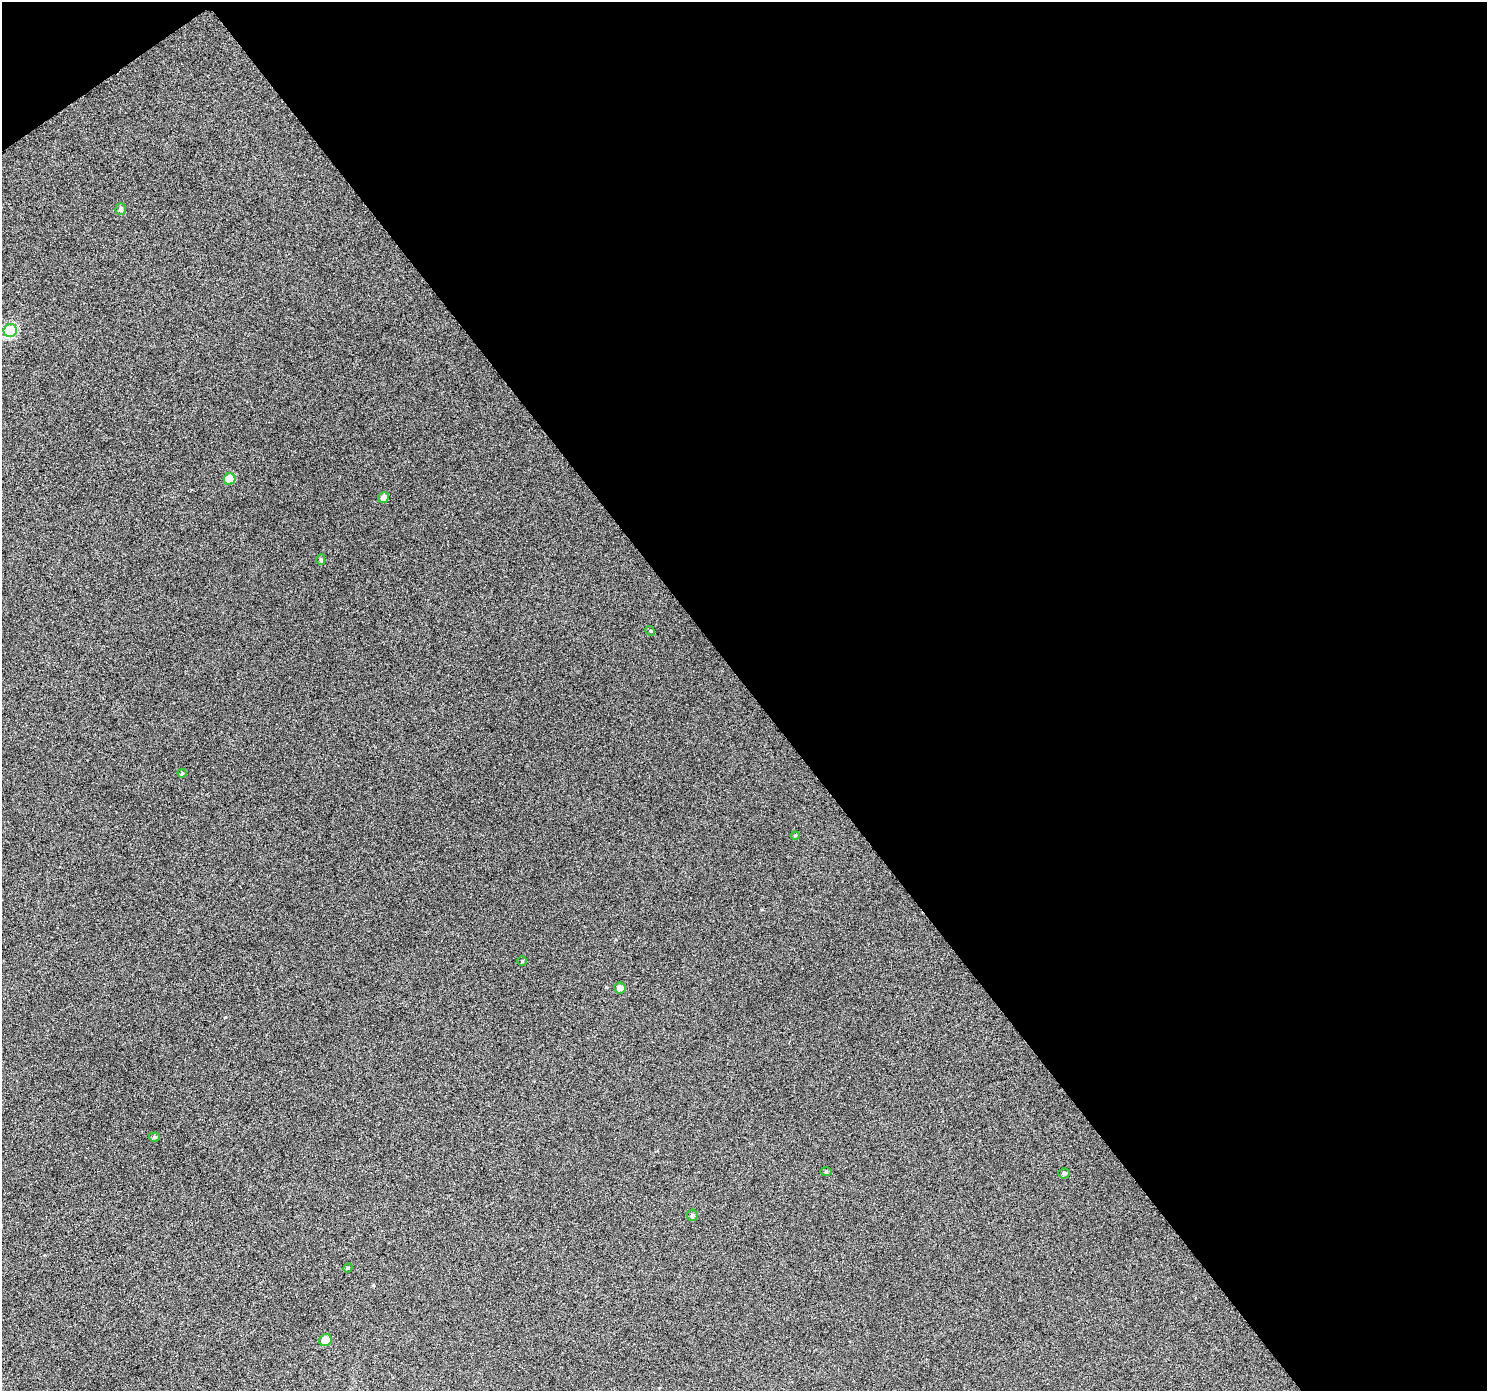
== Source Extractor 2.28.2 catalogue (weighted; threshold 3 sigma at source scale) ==
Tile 2 of 2 x 2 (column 2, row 1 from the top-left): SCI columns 1492-2976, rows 1484-2872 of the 2978 x 2949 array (HDU 1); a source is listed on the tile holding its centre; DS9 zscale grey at full resolution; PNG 1489 x 1393 px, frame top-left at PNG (2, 2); each listed source drawn as its Kron ellipse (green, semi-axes under 4 px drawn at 4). Shown black and unused: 50% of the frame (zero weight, under 4 of 7 exposures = <1% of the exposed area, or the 3 px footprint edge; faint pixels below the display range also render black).
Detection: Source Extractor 2.28.2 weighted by HDU 2 'WHT'; one run over the whole footprint, this tile lists its part. Background 0.0246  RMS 0.0061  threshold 0.025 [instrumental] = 3 sigma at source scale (4.09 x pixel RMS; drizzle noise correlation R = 1.36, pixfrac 0.8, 0.0396/0.0396 arcsec/px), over >= 5 px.
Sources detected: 16; all 16 listed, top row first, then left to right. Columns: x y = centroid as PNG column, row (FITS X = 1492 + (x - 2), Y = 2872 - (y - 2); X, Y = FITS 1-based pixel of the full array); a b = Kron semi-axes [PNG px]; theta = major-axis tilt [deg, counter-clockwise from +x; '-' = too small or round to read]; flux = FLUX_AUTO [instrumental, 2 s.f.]
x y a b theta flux
121 209 6 5 - 1.4
10 331 7 6 - 39
230 479 6 5 - 11
384 497 6 5 - 2.4
321 560 5 4 - 0.84
650 631 5 4 - 0.61
182 773 4 4 - 0.62
795 836 4 4 - 0.62
522 961 4 4 - 0.65
620 988 6 5 - 2.7
154 1137 5 4 - 1
826 1172 6 4 1 0.66
1064 1173 5 5 - 1.4
692 1215 6 5 - 1.1
348 1268 5 4 - 0.73
325 1340 6 6 - 6